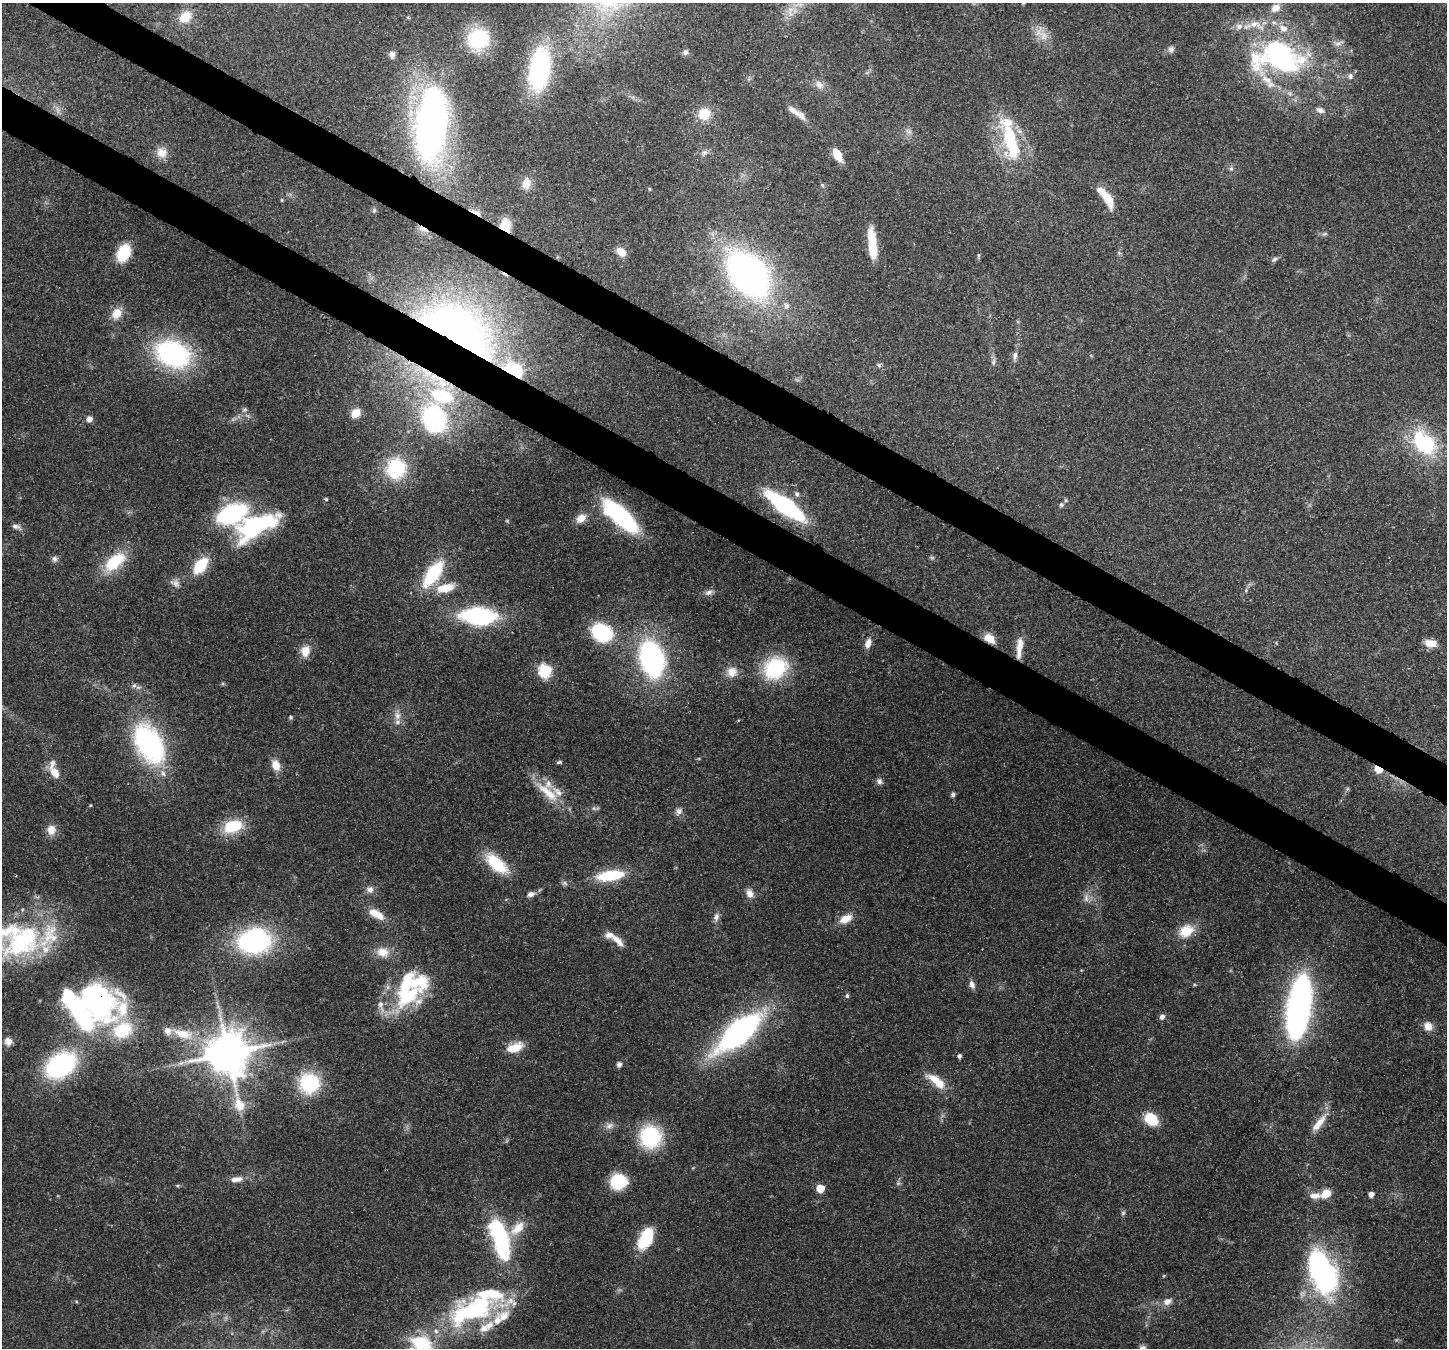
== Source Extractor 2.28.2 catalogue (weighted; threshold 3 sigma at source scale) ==
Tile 11 of 4 x 4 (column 3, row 3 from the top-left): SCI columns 2965-4409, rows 1705-3050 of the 5923 x 6035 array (HDU 1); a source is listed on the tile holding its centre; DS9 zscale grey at full resolution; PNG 1449 x 1350 px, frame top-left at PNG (2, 3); no overlay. Shown black and unused: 6% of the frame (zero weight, under 3 of 4 exposures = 8% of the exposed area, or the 3 px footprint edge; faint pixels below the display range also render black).
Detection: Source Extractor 2.28.2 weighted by HDU 2 'WHT'; one run over the whole footprint, this tile lists its part. Background 0.121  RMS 0.0044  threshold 0.0197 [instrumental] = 3 sigma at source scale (4.5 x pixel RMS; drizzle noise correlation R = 1.50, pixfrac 1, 0.0396/0.0396 arcsec/px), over >= 5 px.
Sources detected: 186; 3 too faint to see at this stretch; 3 inside a brighter object's white glare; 1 cosmic-ray / hot-pixel residue — not listed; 35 inside a brighter listed object's ellipse — not listed separately; the other 144 listed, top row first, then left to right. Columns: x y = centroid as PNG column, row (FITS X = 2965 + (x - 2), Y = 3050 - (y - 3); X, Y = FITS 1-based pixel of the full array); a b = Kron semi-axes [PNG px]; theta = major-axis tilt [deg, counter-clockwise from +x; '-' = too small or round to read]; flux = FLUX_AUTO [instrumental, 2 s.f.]
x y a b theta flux
1275 8 14 11 37 4.2
185 17 17 13 42 8.4
1043 36 25 11 -66 6.5
478 39 23 21 -7 30
1171 49 10 8 71 1.7
685 52 8 7 - 1.4
392 54 8 7 - 2.3
1280 57 72 46 -17 98
540 69 49 22 81 56
1350 76 8 7 - 1.8
819 85 13 10 -47 3.1
1320 110 12 7 -23 2.1
793 111 21 8 -37 3.7
704 114 12 12 - 9.6
431 125 53 22 84 280
909 131 9 6 5 1.6
1010 139 38 20 -78 30
162 153 14 13 - 4.7
704 153 10 8 30 1.9
837 154 13 7 -62 8.7
1231 168 6 5 - 0.98
526 183 15 11 80 5.2
822 185 6 4 -45 0.66
649 189 5 4 - 0.57
1107 199 22 9 -61 11
282 200 5 3 - 0.42
374 210 6 5 - 0.68
476 212 16 5 -26 2.9
505 225 13 11 -81 8.8
423 229 13 5 -22 2.1
872 243 32 8 -84 15
621 252 12 9 -40 4.4
123 253 19 13 62 15
1119 253 6 5 - 0.77
978 256 6 4 90 0.6
1274 259 9 5 37 1.1
748 274 61 39 -49 150
117 313 15 12 57 5.9
454 333 98 61 -25 300
173 354 40 28 -22 68
1015 355 12 6 87 2
993 361 11 5 86 1.4
879 365 7 6 - 1.1
245 410 7 6 - 1.1
356 413 10 8 41 5.8
89 419 8 7 - 2
434 419 28 22 -72 62
1424 443 26 18 -45 40
396 468 23 21 70 31
797 494 7 6 - 1.3
326 499 5 4 - 0.59
1061 505 7 6 - 1.2
785 506 33 11 -36 75
232 514 22 14 22 66
620 516 31 12 -43 73
581 518 13 10 36 4.3
16 526 11 6 -18 2
255 526 58 25 26 50
54 559 8 7 - 1.5
115 562 29 15 41 19
200 565 15 9 51 19
433 574 30 12 55 31
175 583 14 9 -34 2.6
445 588 28 12 14 9.8
1246 590 6 4 48 0.76
709 592 11 6 27 1.8
479 616 31 15 -2 57
602 632 18 14 -29 37
989 638 15 9 -39 5.4
868 643 11 6 70 3.4
1430 643 14 9 -7 4.9
1019 648 28 7 83 5.6
305 651 14 11 77 5.7
652 659 34 23 -75 81
775 668 23 19 37 39
545 670 6 6 - 65
732 672 13 13 - 5.4
134 685 7 5 42 1
397 716 13 9 90 3.5
291 717 5 5 - 0.7
149 744 41 24 -62 80
559 762 7 4 8 0.82
276 765 14 10 -67 5.2
1378 769 6 4 -31 14
54 771 16 7 -71 9
879 781 9 7 -58 1.6
548 792 42 12 -41 13
953 795 5 4 - 1.4
90 805 4 4 - 0.39
594 808 6 6 - 1
678 811 10 9 - 2.1
233 826 22 14 17 17
51 830 12 11 - 4.6
496 864 24 11 -40 22
610 875 25 9 8 25
565 883 8 6 -2 1.2
370 889 10 9 - 2.5
750 893 13 9 -70 3
530 894 8 5 18 2.6
1086 898 11 7 -89 2.3
376 914 23 10 -29 6.8
716 917 11 7 74 2
846 919 15 9 27 5.9
1186 931 19 14 29 9.7
617 940 22 8 -45 4.7
254 941 29 22 8 77
16 947 49 28 28 45
383 952 17 14 -8 6.5
972 984 10 7 -71 2.2
847 996 6 5 - 0.82
408 997 42 24 30 35
97 1002 54 37 -38 100
1299 1007 52 18 81 170
1162 1017 6 6 - 1.7
1428 1026 11 10 - 4.1
739 1032 38 15 41 150
183 1034 27 12 -15 11
8 1041 9 8 - 3.5
514 1048 20 9 19 8.6
228 1053 15 14 - 1600
959 1056 5 5 - 1
619 1064 5 5 - 2.1
61 1065 26 18 34 75
309 1083 20 19 - 32
940 1084 29 13 -34 8.1
1151 1119 14 11 -36 12
1319 1123 30 9 51 6.8
609 1126 12 8 31 2.5
650 1137 21 20 - 36
236 1179 18 7 9 3.8
618 1181 12 10 17 31
820 1188 5 5 - 12
1326 1194 11 9 37 6.2
1371 1194 5 4 - 2.6
1315 1196 17 8 3 3.4
1123 1213 6 6 - 0.85
517 1228 23 11 44 7.8
500 1238 36 12 -73 72
645 1238 23 12 64 21
1322 1271 52 27 -69 89
1167 1301 11 8 29 3.1
473 1311 63 24 -1 46
436 1331 7 7 - 1.8
421 1343 24 16 -19 22
Overlapping masked pixels (flux is a lower limit): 12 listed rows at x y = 476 212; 505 225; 423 229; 454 333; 434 419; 785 506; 620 516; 989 638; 149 744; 1378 769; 97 1002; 228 1053
Isophote crosses this tile's border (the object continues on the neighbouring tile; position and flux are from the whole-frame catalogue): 1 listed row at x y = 421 1343